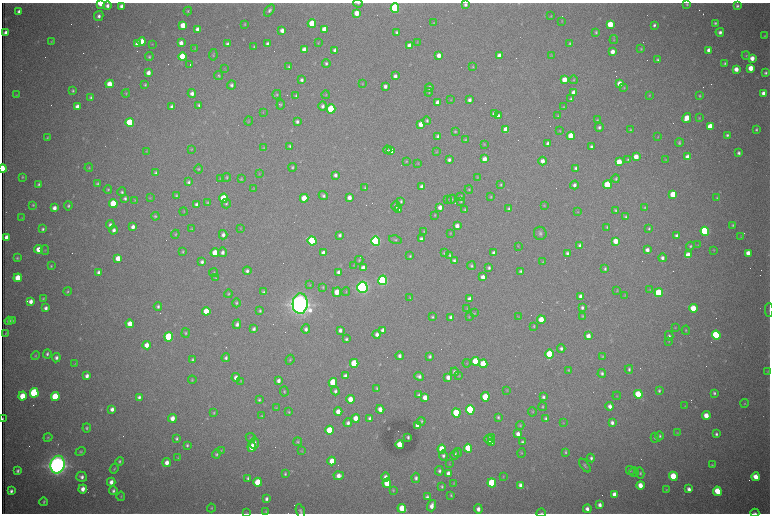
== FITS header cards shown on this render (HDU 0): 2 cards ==
NAXIS1  =                 1536 /fastest changing axis
NAXIS2  =                 1023 /next to fastest changing axis

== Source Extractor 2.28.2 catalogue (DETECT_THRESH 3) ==
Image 1536 x 1023 px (HDU 0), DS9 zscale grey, zoomed out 1/2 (1 PNG px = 2 x 2 image px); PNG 772 x 516 px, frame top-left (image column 1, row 1022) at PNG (2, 3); each listed source drawn as its Kron ellipse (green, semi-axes under 4 px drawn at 4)
Background 2740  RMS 32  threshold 96.1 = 3 sigma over >= 5 px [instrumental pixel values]
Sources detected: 649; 97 cannot appear on this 1/2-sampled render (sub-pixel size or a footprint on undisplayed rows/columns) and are neither listed nor drawn; of the other 552, the 500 brightest by FLUX_AUTO listed and drawn (52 fainter detections omitted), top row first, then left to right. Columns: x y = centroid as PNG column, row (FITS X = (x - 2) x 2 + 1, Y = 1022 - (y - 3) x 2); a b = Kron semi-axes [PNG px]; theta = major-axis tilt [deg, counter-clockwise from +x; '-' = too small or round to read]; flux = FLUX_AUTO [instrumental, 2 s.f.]
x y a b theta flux
100 3 4 2 - 2.1e+05
358 3 4 3 - 7.9e+03
687 4 3 3 - 9.0e+03
465 5 4 3 - 1.6e+04
107 6 4 4 - 2.8e+04
121 6 4 3 - 2.6e+04
737 6 4 3 - 1.5e+04
395 8 4 4 - 1.2e+06
269 10 7 4 52 1.7e+04
19 11 3 3 - 2.3e+04
188 11 4 3 - 7.6e+03
357 13 4 3 - 8.7e+04
99 16 5 4 - 2.5e+04
551 16 2 2 - 5.0e+03
562 21 3 2 - 4.1e+03
433 23 4 3 - 5.2e+03
715 23 3 3 - 1.2e+04
245 24 2 2 - 5.8e+03
312 24 4 4 - 2.9e+05
610 24 4 4 - 2.1e+05
183 25 4 4 - 1.1e+05
654 25 3 3 - 1.4e+04
197 29 4 3 - 3.5e+04
324 29 4 3 - 6.9e+04
282 30 4 3 - 3.7e+04
396 32 4 3 - 1.1e+04
596 32 3 3 - 9.2e+03
720 32 4 4 - 2.5e+04
5 33 4 3 - 3.8e+04
765 36 4 4 - 7.2e+03
614 40 4 4 - 7.1e+03
51 41 4 3 - 5.9e+03
142 41 4 4 - 1.3e+05
417 42 3 2 - 4.3e+03
181 43 4 4 - 4.2e+04
318 43 4 2 - 4.4e+03
570 43 3 3 - 8.0e+03
138 44 4 3 - 7.7e+04
152 44 3 3 - 4.3e+03
228 44 4 3 - 1.8e+04
268 44 4 3 - 2.5e+04
409 46 4 3 - 5.6e+04
254 47 3 3 - 7.4e+03
194 48 3 3 - 4.5e+03
641 49 4 3 - 8.2e+03
304 50 4 3 - 5.1e+04
335 50 3 3 - 2.7e+04
709 50 4 3 - 3.9e+04
612 52 4 3 - 4.8e+04
213 55 5 3 - 8.8e+03
439 55 4 3 - 5.1e+04
499 56 4 3 - 4.4e+04
551 56 4 3 - 5.0e+03
746 56 4 4 - 7.7e+03
149 57 4 4 - 1.1e+04
182 57 4 4 - 3.1e+05
752 58 4 4 - 6.0e+04
658 60 4 4 - 1.3e+04
326 63 4 4 - 1.6e+04
725 63 3 3 - 1.2e+04
190 65 2 1 - 2.0e+05
289 67 3 3 - 1.0e+04
473 67 3 3 - 6.0e+03
751 68 4 4 - 9.7e+04
225 69 3 3 - 4.3e+03
736 69 4 4 - 6.0e+04
148 73 4 3 - 4.2e+04
766 73 3 3 - 1.3e+04
219 76 4 4 - 9.7e+03
395 76 4 3 - 2.6e+04
302 80 3 3 - 1.8e+04
564 80 4 4 - 1.1e+05
574 80 4 4 - 7.4e+03
109 84 4 4 - 1.1e+05
362 84 3 3 - 4.5e+03
620 84 4 3 - 6.8e+04
145 85 4 3 - 8.9e+03
231 85 4 4 - 1.8e+04
385 86 4 3 - 2.6e+04
429 88 4 4 - 2.0e+04
624 88 4 3 - 6.4e+03
73 91 4 3 - 1.0e+04
429 92 4 3 - 6.2e+03
574 92 4 4 - 5.8e+04
126 93 4 3 - 6.4e+03
192 93 4 4 - 2.8e+04
763 93 3 3 - 2.9e+04
16 95 3 3 - 4.7e+03
277 95 5 4 - 8.7e+03
326 95 4 3 - 4.4e+03
649 95 4 3 - 5.8e+03
296 96 3 3 - 1.1e+04
699 96 3 3 - 8.3e+03
91 97 4 3 - 1.3e+04
571 99 4 3 - 1.4e+04
451 100 3 3 - 4.1e+03
470 100 3 3 - 2.3e+04
438 102 4 3 - 5.3e+04
199 105 4 3 - 1.1e+04
281 105 5 3 - 7.4e+03
171 106 3 3 - 1.5e+04
323 106 5 4 - 2.2e+04
77 107 4 3 - 4.5e+04
564 107 3 3 - 6.0e+03
331 109 4 4 - 6.1e+05
263 112 4 3 - 5.4e+03
494 114 4 4 - 3.4e+04
498 116 4 3 - 3.2e+04
558 116 4 3 - 7.0e+03
687 118 5 4 - 9.7e+04
699 118 3 3 - 5.8e+03
597 120 4 3 - 8.0e+03
248 121 5 3 - 5.6e+03
427 121 4 4 - 1.2e+04
297 122 4 3 - 1.9e+04
130 123 4 4 - 6.3e+05
421 124 4 4 - 6.6e+04
710 126 4 4 - 1.6e+05
599 127 4 4 - 1.8e+04
506 130 4 4 - 1.5e+05
630 130 3 3 - 7.7e+03
756 130 3 3 - 9.5e+03
455 131 3 3 - 8.9e+03
560 131 4 3 - 5.1e+03
727 135 4 3 - 1.3e+04
438 136 4 3 - 2.1e+04
571 136 4 4 - 2.3e+05
658 137 4 3 - 4.2e+03
47 138 4 3 - 7.2e+03
465 140 4 3 - 8.2e+03
548 143 4 3 - 2.2e+04
679 143 4 3 - 1.2e+04
484 144 4 3 - 5.5e+03
290 146 3 3 - 1.2e+04
591 146 3 3 - 1.5e+04
264 148 4 3 - 5.7e+03
192 149 4 3 - 5.7e+03
387 150 4 3 - 1.3e+04
146 151 3 3 - 4.6e+03
391 151 4 4 - 6.2e+04
436 152 4 3 - 4.5e+03
739 153 4 4 - 1.8e+04
636 157 4 4 - 1.0e+05
688 157 4 3 - 5.5e+04
484 159 4 4 - 5.4e+04
628 159 4 3 - 8.2e+03
449 160 4 3 - 2.0e+04
666 160 3 3 - 4.2e+03
406 161 4 4 - 6.9e+03
542 161 4 4 - 4.2e+04
619 162 4 4 - 1.5e+05
418 163 4 3 - 5.4e+03
292 167 4 4 - 1.1e+04
3 168 4 2 - 3.1e+05
89 168 4 4 - 7.5e+03
575 168 4 3 - 1.4e+04
199 169 4 3 - 8.5e+03
156 173 4 3 - 1.5e+04
259 174 4 3 - 4.9e+03
335 175 4 3 - 2.3e+04
22 177 4 3 - 8.2e+03
227 177 4 4 - 9.0e+03
477 177 4 3 - 5.1e+03
220 178 4 3 - 5.1e+03
241 179 4 3 - 6.8e+03
616 179 4 3 - 1.1e+04
188 182 4 3 - 1.5e+04
39 184 4 3 - 1.1e+04
97 184 4 3 - 1.2e+04
501 185 3 3 - 7.8e+03
574 185 4 4 - 2.4e+04
607 185 4 4 - 3.1e+05
422 186 4 3 - 2.4e+04
253 188 4 3 - 4.9e+03
365 188 4 3 - 7.4e+03
108 190 4 3 - 9.3e+03
469 190 4 3 - 7.2e+03
122 192 4 4 - 1.3e+04
673 194 4 4 - 1.9e+05
176 196 3 3 - 8.5e+03
323 196 5 4 - 1.7e+04
461 197 4 3 - 8.9e+03
491 197 3 3 - 6.4e+03
125 198 4 4 - 1.6e+04
150 198 4 3 - 4.9e+03
224 198 4 4 - 2.6e+05
304 198 4 4 - 1.3e+05
349 198 4 3 - 4.7e+04
717 198 4 4 - 9.2e+03
448 199 4 3 - 5.6e+03
451 199 5 4 - 8.1e+03
135 200 4 3 - 5.1e+03
401 201 4 3 - 9.4e+03
461 201 4 4 - 7.4e+03
113 203 4 4 - 2.6e+05
207 203 4 3 - 7.8e+03
197 204 4 3 - 2.7e+04
226 204 5 4 - 1.2e+04
33 205 4 3 - 8.0e+03
544 205 3 3 - 6.1e+03
68 206 4 4 - 1.3e+04
396 206 4 4 - 2.3e+04
440 207 4 3 - 3.9e+04
54 208 4 3 - 3.9e+04
645 208 4 3 - 7.0e+03
399 209 4 3 - 1.1e+04
509 209 4 3 - 1.3e+04
465 210 4 3 - 7.9e+03
615 210 3 3 - 9.5e+03
183 212 4 2 - 4.7e+03
578 212 4 3 - 4.6e+03
435 215 4 3 - 5.1e+03
155 216 4 4 - 9.4e+03
626 217 4 3 - 9.9e+03
22 218 4 3 - 4.2e+03
110 225 5 4 - 2.1e+04
733 225 4 4 - 9.0e+03
457 226 4 3 - 4.1e+04
133 227 4 3 - 3.1e+04
607 227 3 3 - 7.7e+03
240 228 4 3 - 5.0e+03
649 228 4 3 - 9.3e+03
43 229 3 3 - 1.3e+04
191 229 4 3 - 5.2e+03
114 230 4 4 - 2.4e+04
424 231 3 3 - 6.2e+03
705 231 4 4 - 1.4e+06
450 233 3 2 - 4.2e+03
540 233 6 6 - 2.0e+04
175 234 4 3 - 7.2e+03
223 235 4 4 - 2.6e+04
340 235 4 3 - 1.7e+04
677 236 3 3 - 2.6e+04
741 236 3 3 - 4.6e+03
6 237 4 3 - 3.9e+04
421 239 4 3 - 2.4e+04
395 240 6 4 -14 1.1e+04
312 241 5 4 - 8.2e+05
376 241 5 4 - 1.7e+06
616 241 4 4 - 1.1e+05
580 245 4 3 - 1.7e+04
698 245 4 3 - 4.6e+03
518 246 4 3 - 4.3e+03
690 246 4 4 - 1.1e+04
38 249 4 4 - 8.7e+04
45 250 4 3 - 5.9e+03
647 250 4 3 - 3.7e+04
714 250 4 3 - 4.9e+03
183 251 4 3 - 9.0e+03
222 252 5 4 - 2.4e+04
215 253 4 4 - 1.2e+05
323 253 4 3 - 3.3e+04
444 253 4 3 - 7.6e+03
494 253 4 3 - 3.1e+04
567 253 4 4 - 1.6e+04
748 253 4 3 - 6.3e+04
449 255 4 4 - 9.5e+03
688 255 4 4 - 9.3e+04
410 256 4 3 - 8.6e+03
17 258 3 3 - 8.7e+03
118 258 4 4 - 8.5e+04
662 258 4 4 - 2.2e+04
359 260 4 3 - 6.5e+03
454 260 4 4 - 1.5e+04
202 262 3 3 - 1.8e+04
543 262 4 3 - 5.9e+03
354 265 3 3 - 4.3e+03
51 266 3 3 - 7.9e+03
471 266 4 3 - 1.1e+04
363 268 4 4 - 3.8e+04
489 268 3 3 - 1.5e+04
605 269 3 3 - 1.2e+04
247 271 4 3 - 1.8e+04
520 271 4 3 - 1.2e+04
98 272 4 3 - 2.0e+04
339 272 4 3 - 4.6e+04
214 273 4 3 - 9.0e+03
483 277 4 3 - 4.3e+04
18 278 4 4 - 1.3e+05
215 278 3 3 - 5.7e+03
383 280 5 4 - 1.8e+06
310 285 4 3 - 5.1e+03
323 287 4 4 - 6.5e+03
362 287 5 5 - 3.4e+06
650 290 4 4 - 6.0e+03
68 291 4 3 - 9.4e+03
617 291 4 3 - 5.1e+03
263 292 3 3 - 1.1e+04
337 292 5 4 - 8.1e+04
346 292 4 3 - 5.2e+03
659 293 4 4 - 4.3e+05
228 294 4 4 - 9.2e+03
625 295 4 2 - 4.2e+03
581 296 4 3 - 4.3e+04
43 298 4 3 - 7.0e+03
410 298 4 3 - 5.6e+03
470 299 4 3 - 3.6e+04
31 301 4 3 - 4.1e+04
236 303 4 4 - 1.1e+04
300 303 10 7 87 9.9e+06
158 306 4 4 - 1.6e+04
46 308 4 3 - 2.6e+04
467 308 4 3 - 5.6e+03
582 308 4 3 - 1.7e+04
693 308 4 4 - 1.7e+05
769 310 7 1 90 4.6e+03
206 311 4 4 - 1.4e+05
260 311 4 3 - 1.0e+04
474 313 4 3 - 6.0e+03
582 316 3 3 - 6.5e+03
432 317 4 3 - 1.0e+04
451 317 3 3 - 2.2e+04
469 317 4 2 - 4.5e+03
518 317 4 3 - 5.0e+03
541 320 4 4 - 1.4e+05
9 321 4 4 - 2.2e+04
12 321 3 3 - 7.1e+03
130 324 4 4 - 8.0e+04
237 324 5 4 - 2.5e+04
534 326 3 3 - 7.4e+03
675 328 3 3 - 5.2e+03
254 329 4 3 - 1.8e+04
306 329 4 4 - 2.2e+04
340 330 4 3 - 2.5e+04
383 330 4 3 - 3.1e+04
686 330 4 3 - 6.7e+03
5 333 4 2 - 4.2e+03
186 333 5 4 - 9.3e+03
377 334 4 4 - 2.8e+04
716 335 4 4 - 1.0e+06
588 336 4 3 - 5.1e+04
669 336 4 4 - 1.6e+04
169 337 4 4 - 5.9e+05
346 339 3 3 - 1.4e+04
669 341 4 3 - 5.1e+03
146 345 4 4 - 5.5e+04
561 348 4 4 - 1.8e+04
47 354 4 4 - 1.6e+04
550 354 5 4 - 3.8e+05
35 355 4 3 - 7.0e+03
399 356 4 4 - 2.2e+04
430 356 4 3 - 1.5e+04
602 356 4 3 - 6.1e+03
56 358 5 4 - 2.3e+04
226 358 4 4 - 1.8e+04
192 360 3 3 - 1.1e+04
290 360 5 3 - 6.9e+03
475 361 4 4 - 2.9e+05
354 363 4 4 - 3.5e+05
467 363 4 3 - 4.7e+03
75 364 4 3 - 4.6e+03
483 364 4 4 - 1.7e+05
629 369 4 3 - 1.3e+04
569 370 3 3 - 7.1e+03
768 371 4 3 - 6.0e+03
455 372 4 4 - 2.7e+04
602 373 4 4 - 1.6e+04
87 376 4 3 - 3.0e+04
345 376 3 3 - 2.2e+04
419 376 5 4 - 2.5e+04
459 376 4 4 - 6.3e+03
448 377 4 3 - 4.0e+04
236 378 4 4 - 4.1e+04
192 380 4 3 - 7.1e+03
240 381 3 3 - 4.2e+03
279 381 4 3 - 2.8e+04
333 382 4 4 - 3.2e+05
377 388 3 3 - 8.6e+03
507 390 4 3 - 5.0e+03
284 391 5 4 - 8.9e+03
335 391 4 3 - 1.5e+04
659 391 4 3 - 1.1e+04
34 393 5 4 - 1.0e+06
714 393 4 4 - 1.4e+04
638 394 4 4 - 3.1e+05
419 395 4 3 - 1.4e+04
22 396 4 4 - 1.4e+05
617 396 4 3 - 5.6e+03
55 397 4 4 - 3.6e+05
139 397 4 3 - 1.9e+04
425 397 4 3 - 6.5e+04
485 397 4 4 - 2.0e+05
543 397 4 3 - 1.7e+04
350 399 4 3 - 8.2e+04
259 400 3 3 - 1.1e+04
745 403 4 4 - 6.7e+03
610 406 4 4 - 3.5e+04
685 406 4 3 - 5.0e+03
543 407 4 3 - 7.2e+03
276 408 3 3 - 4.5e+03
112 409 4 3 - 3.2e+04
380 409 4 3 - 4.9e+04
470 410 4 4 - 8.3e+05
289 412 4 3 - 7.4e+03
338 412 4 3 - 6.8e+04
532 412 4 3 - 6.7e+03
214 413 4 3 - 9.4e+03
456 413 4 4 - 4.8e+05
262 416 3 3 - 6.8e+03
706 416 4 3 - 8.8e+04
498 417 3 3 - 1.1e+04
172 418 4 3 - 5.6e+04
356 418 4 3 - 7.3e+04
370 418 4 3 - 2.5e+04
546 418 4 3 - 1.6e+04
2 419 3 1 - 7.9e+03
421 421 4 4 - 1.1e+04
348 423 4 3 - 2.3e+04
563 423 4 3 - 5.2e+03
612 423 4 3 - 2.6e+04
418 425 4 3 - 4.8e+04
520 425 4 3 - 7.3e+03
87 428 4 4 - 1.2e+04
329 430 4 4 - 2.9e+05
677 433 4 3 - 5.6e+03
518 434 4 3 - 4.2e+04
716 434 3 3 - 1.6e+04
660 436 4 4 - 1.1e+04
48 437 4 3 - 8.2e+03
408 437 3 3 - 1.2e+04
491 437 2 1 - 1.4e+05
251 438 5 4 - 8.0e+03
655 438 5 4 - 1.2e+04
177 439 4 3 - 1.3e+04
489 439 4 4 - 4.9e+04
298 442 4 3 - 8.6e+03
522 442 4 3 - 1.2e+04
254 443 6 4 88 3.0e+04
491 443 4 3 - 3.5e+04
187 445 3 3 - 1.1e+04
400 445 4 4 - 1.7e+05
252 447 5 4 - 1.2e+05
468 448 4 4 - 2.6e+05
442 449 4 4 - 2.1e+05
221 450 4 3 - 4.8e+03
302 451 4 3 - 4.3e+03
81 452 5 4 - 1.1e+04
565 452 3 3 - 9.2e+03
458 453 4 3 - 7.5e+03
521 453 4 3 - 6.7e+03
216 454 4 4 - 1.1e+04
443 455 5 4 - 1.8e+04
455 455 5 4 - 2.0e+04
178 458 3 3 - 5.1e+03
591 458 4 3 - 1.7e+04
120 461 4 3 - 1.2e+04
332 461 4 4 - 8.9e+04
167 463 4 4 - 4.6e+04
449 464 4 3 - 4.7e+03
57 465 9 7 78 8.0e+06
585 465 8 3 -53 1.1e+04
712 465 4 3 - 7.6e+03
114 469 5 3 - 8.1e+03
630 470 4 4 - 7.1e+03
17 471 4 3 - 1.7e+04
439 471 5 4 - 1.7e+04
634 472 5 4 - 1.3e+04
448 473 4 3 - 3.9e+04
640 473 5 4 - 1.2e+04
285 474 4 3 - 1.1e+04
339 476 5 4 - 5.1e+04
673 476 4 4 - 2.9e+05
82 477 5 5 - 2.9e+04
385 477 5 4 - 3.1e+04
503 477 4 3 - 4.6e+03
755 477 4 3 - 9.1e+04
248 478 4 3 - 1.4e+04
416 478 5 4 - 2.1e+04
111 482 4 3 - 3.6e+04
258 482 4 4 - 2.3e+05
387 483 4 4 - 1.6e+05
453 483 4 3 - 4.6e+03
492 483 4 4 - 5.8e+05
520 485 4 3 - 2.7e+04
640 485 4 3 - 8.2e+04
442 486 4 3 - 1.1e+04
83 489 4 3 - 4.9e+04
689 489 4 3 - 3.0e+04
393 490 4 3 - 7.0e+03
666 490 4 3 - 5.8e+03
11 491 4 3 - 2.1e+04
113 491 4 4 - 1.7e+04
717 491 4 4 - 2.3e+05
614 494 4 3 - 5.9e+04
451 495 4 3 - 8.8e+03
121 496 4 3 - 6.3e+03
427 497 4 3 - 1.6e+04
266 499 4 3 - 2.1e+04
44 502 4 3 - 1.1e+04
600 505 4 3 - 3.1e+04
432 506 6 3 72 4.8e+04
211 508 4 3 - 7.5e+03
402 508 4 4 - 2.3e+05
478 509 5 4 - 3.6e+04
587 509 4 4 - 3.2e+04
300 511 7 4 -69 1.6e+04
266 512 4 4 - 7.9e+03
247 513 4 3 - 4.6e+03
541 513 5 3 - 9.3e+03
755 513 4 2 - 1.3e+04
At the frame edge (FLAGS 8, measured only in part): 9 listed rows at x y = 100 3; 358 3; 465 5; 3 168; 2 419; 300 511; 247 513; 541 513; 755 513
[52 fainter detections neither listed nor drawn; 97 sub-pixel or undisplayed-footprint detections neither listed nor drawn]